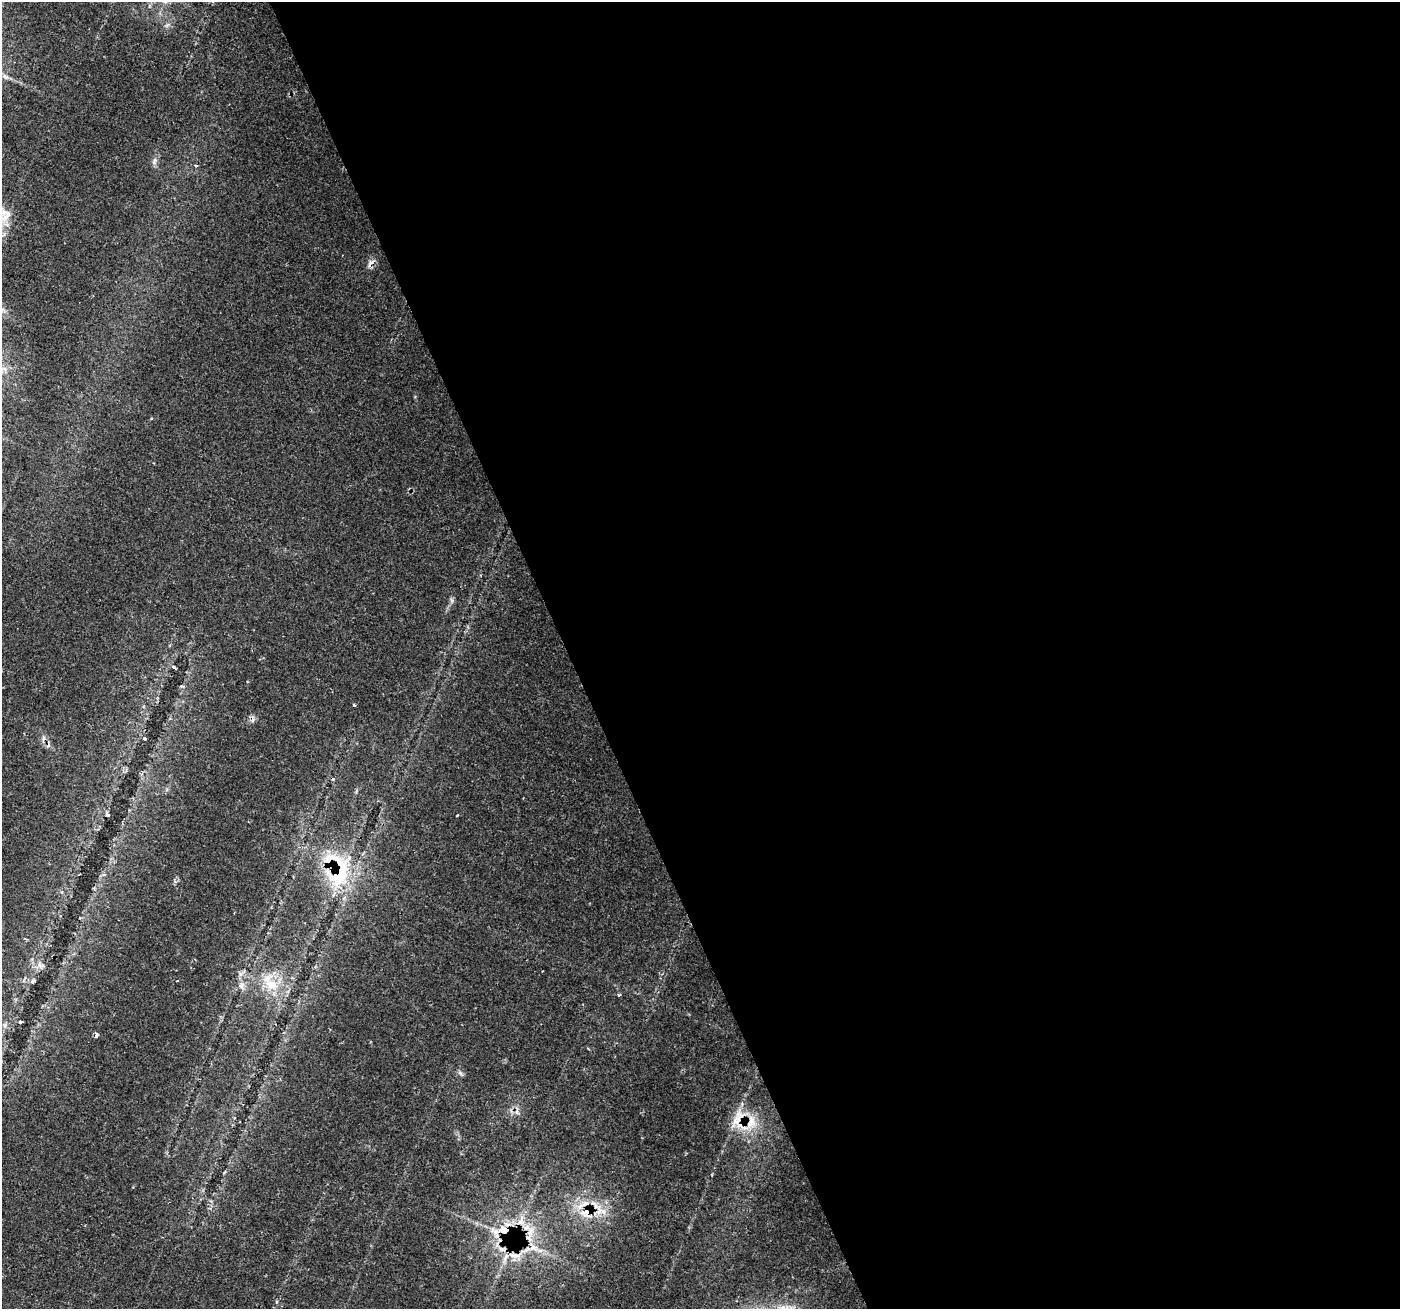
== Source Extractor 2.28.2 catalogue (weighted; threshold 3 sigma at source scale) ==
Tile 8 of 4 x 4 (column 4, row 2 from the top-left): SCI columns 4197-5594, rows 2755-4061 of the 5594 x 5449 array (HDU 1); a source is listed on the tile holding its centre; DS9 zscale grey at full resolution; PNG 1402 x 1311 px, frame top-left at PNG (2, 2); no overlay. Shown black and unused: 59% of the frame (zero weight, under 2 of 3 exposures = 1% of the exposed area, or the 3 px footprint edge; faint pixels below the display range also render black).
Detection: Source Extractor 2.28.2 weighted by HDU 2 'WHT'; one run over the whole footprint, this tile lists its part. Background 0.0408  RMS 0.0038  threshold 0.017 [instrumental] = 3 sigma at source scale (4.5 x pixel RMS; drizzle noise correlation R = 1.50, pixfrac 1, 0.0396/0.0396 arcsec/px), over >= 5 px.
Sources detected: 37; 3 cosmic-ray / hot-pixel residue — not listed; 6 inside a brighter listed object's ellipse — not listed separately; the other 28 listed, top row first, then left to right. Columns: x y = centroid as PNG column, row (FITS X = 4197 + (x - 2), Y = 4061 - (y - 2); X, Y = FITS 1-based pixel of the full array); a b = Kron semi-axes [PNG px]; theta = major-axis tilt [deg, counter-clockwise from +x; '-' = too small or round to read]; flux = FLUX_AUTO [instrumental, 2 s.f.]
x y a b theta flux
5 77 10 6 -48 1.6
154 161 11 6 84 1.4
196 166 4 4 - 0.43
4 215 34 22 -84 13
371 263 16 5 49 1.7
2 369 16 8 20 3
451 600 7 4 -70 0.76
174 667 4 4 - 0.57
354 705 4 3 - 0.39
253 720 7 4 71 0.8
145 739 4 3 - 0.78
108 815 6 4 -20 0.65
340 874 59 34 -79 34
40 965 7 6 - 1.4
32 981 6 5 - 0.76
270 983 32 16 -53 12
241 985 8 6 -75 1.6
618 995 4 3 - 0.55
20 1022 4 3 - 0.64
5 1025 8 5 -83 0.99
460 1073 10 4 -45 0.79
517 1111 10 4 77 1
738 1119 37 20 70 11
587 1213 21 16 -1 11
526 1228 25 9 -13 7.1
504 1230 20 13 24 10
528 1237 16 10 -77 6.4
515 1256 24 9 -15 6.4
Overlapping masked pixels (flux is a lower limit): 8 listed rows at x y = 371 263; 340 874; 738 1119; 587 1213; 526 1228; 504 1230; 528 1237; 515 1256
Isophote crosses this tile's border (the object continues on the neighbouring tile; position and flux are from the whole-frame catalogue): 3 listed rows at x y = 5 77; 4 215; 2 369